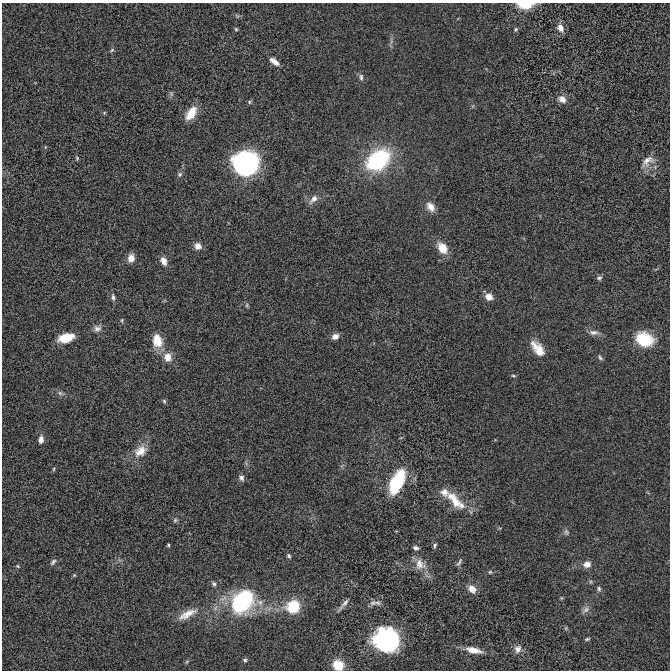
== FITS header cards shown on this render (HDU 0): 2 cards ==
NAXIS1  =                  668 / Axis length
NAXIS2  =                  668 / Axis length

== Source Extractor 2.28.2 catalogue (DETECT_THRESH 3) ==
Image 668 x 668 px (HDU 0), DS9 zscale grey, 1 PNG px = 1 image px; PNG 672 x 672 px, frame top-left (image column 1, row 668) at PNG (2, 3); no overlay
Background 5.35e-05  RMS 0.0018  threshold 0.00534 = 3 sigma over >= 5 px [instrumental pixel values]
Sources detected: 82; all 82 listed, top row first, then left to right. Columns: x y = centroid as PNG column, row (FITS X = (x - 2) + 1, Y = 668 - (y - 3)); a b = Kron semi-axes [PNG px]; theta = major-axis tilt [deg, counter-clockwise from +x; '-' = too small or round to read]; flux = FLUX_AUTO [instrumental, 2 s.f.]
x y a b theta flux
525 5 13 6 -1 3
560 28 12 8 -60 0.8
236 29 4 4 - 0.14
516 29 5 5 - 0.18
391 41 9 3 -85 0.29
112 50 6 4 45 0.17
274 62 13 6 -37 0.87
361 77 9 5 -88 0.34
562 99 10 8 -39 0.83
249 102 6 5 - 0.17
104 113 5 3 - 0.12
191 113 15 8 55 2.2
77 158 6 4 -49 0.15
378 160 19 13 37 16
647 161 20 12 38 1.2
246 163 23 21 10 17
180 174 7 6 - 0.29
314 199 14 8 47 0.78
430 207 13 9 -55 0.99
198 246 8 7 - 0.86
442 248 16 11 -56 1.6
131 258 9 7 78 0.97
163 261 10 7 -65 0.84
599 278 7 5 12 0.26
113 297 10 5 -83 0.35
489 297 8 7 - 1
247 305 6 4 89 0.17
122 320 6 4 -85 0.16
97 328 10 9 - 0.58
594 332 14 7 -2 0.6
335 336 8 6 30 0.68
66 338 16 8 14 2.6
644 339 16 12 -21 5.7
157 340 17 12 -77 2
535 346 19 9 -57 1.3
539 351 16 11 -84 1.5
168 357 13 11 -80 1.3
600 357 8 4 -53 0.23
513 376 6 3 -9 0.15
60 393 6 6 - 0.3
164 401 5 5 - 0.19
41 440 9 6 84 0.68
140 451 20 14 40 1.8
54 469 5 3 - 0.12
241 478 8 6 -52 0.4
397 482 27 13 64 6.4
444 492 12 10 -29 0.95
454 500 27 11 -52 2.3
461 506 10 7 -77 0.61
175 520 6 5 - 0.19
566 532 8 6 -79 0.31
168 545 4 3 - 0.15
435 545 7 4 73 0.21
416 548 7 5 -11 0.32
289 556 6 5 - 0.23
53 562 9 5 49 0.31
459 562 11 4 58 0.23
420 564 17 13 -62 1.5
587 564 9 7 15 0.88
18 566 6 4 -24 0.16
490 572 5 5 - 0.15
74 575 5 4 - 0.14
214 584 7 5 -57 0.24
472 589 11 8 -42 0.99
599 589 8 5 -80 0.25
247 596 11 6 -39 1.6
561 598 4 4 - 0.13
242 602 22 18 44 14
373 603 10 7 27 0.44
377 603 9 6 -4 0.4
344 604 22 5 49 0.6
293 607 9 8 - 6.4
586 609 12 8 49 0.56
187 614 26 9 27 1.7
566 628 6 4 72 0.13
587 639 6 4 16 0.18
386 640 25 21 -20 14
518 649 10 9 - 0.73
474 650 19 7 -12 1.5
245 660 5 5 - 0.21
187 662 7 4 44 0.16
338 665 9 8 - 3
At the frame edge (FLAGS 8, measured only in part): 2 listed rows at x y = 525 5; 338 665